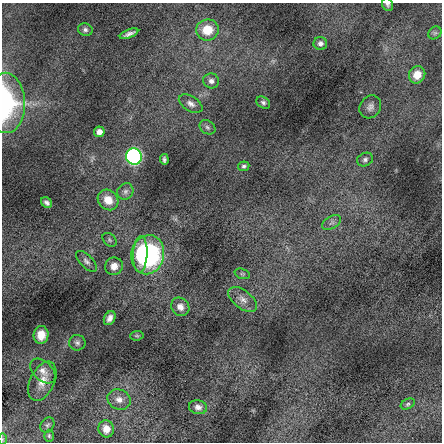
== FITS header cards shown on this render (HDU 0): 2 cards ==
NAXIS1  =                  440 / length of data axis 1
NAXIS2  =                  440 / length of data axis 2

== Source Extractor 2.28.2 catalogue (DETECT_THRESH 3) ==
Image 440 x 440 px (HDU 0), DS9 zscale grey, 1 PNG px = 1 image px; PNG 444 x 444 px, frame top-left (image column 1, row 440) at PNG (2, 3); each listed source drawn as its Kron ellipse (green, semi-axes under 4 px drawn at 4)
Background -0.302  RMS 4.1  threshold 12.4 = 3 sigma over >= 5 px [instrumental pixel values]
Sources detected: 43; all 43 listed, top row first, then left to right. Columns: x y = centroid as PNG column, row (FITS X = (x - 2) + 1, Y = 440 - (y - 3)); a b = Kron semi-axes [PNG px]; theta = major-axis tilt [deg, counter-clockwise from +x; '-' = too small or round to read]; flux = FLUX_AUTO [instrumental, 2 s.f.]
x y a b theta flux
388 4 6 5 - 590
85 30 7 6 - 750
207 30 11 10 - 5800
435 33 7 6 - 580
129 34 10 3 23 1000
320 43 7 6 - 1000
417 75 9 8 - 3300
211 81 8 7 - 1300
263 102 7 5 -32 700
6 103 30 19 -88 34000
191 104 13 7 -31 1400
370 107 12 10 54 1600
207 127 8 6 -34 740
99 132 5 5 - 1900
134 156 8 8 - 73000
164 159 5 3 - 620
365 159 8 6 25 850
244 166 5 5 - 630
125 191 8 7 - 1000
108 200 11 9 -46 3900
47 203 6 5 - 840
332 223 10 6 31 1000
109 240 8 5 -43 540
140 254 18 7 87 12000
148 255 20 16 78 45000
86 261 13 6 -46 1100
114 266 9 8 - 2300
242 274 8 5 -18 530
243 299 16 9 -38 2200
180 307 10 8 -48 2000
110 318 7 5 61 1300
41 335 9 7 84 2900
137 336 7 4 6 440
77 343 8 8 - 870
43 371 15 9 -44 2100
42 381 21 12 64 4100
119 400 12 9 -25 2000
408 404 7 5 28 490
198 407 9 7 -14 1400
47 425 8 6 51 610
106 429 8 7 - 2500
49 436 6 5 - 430
3 439 6 4 90 340
At the frame edge (FLAGS 8, measured only in part): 3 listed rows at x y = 388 4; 6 103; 3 439